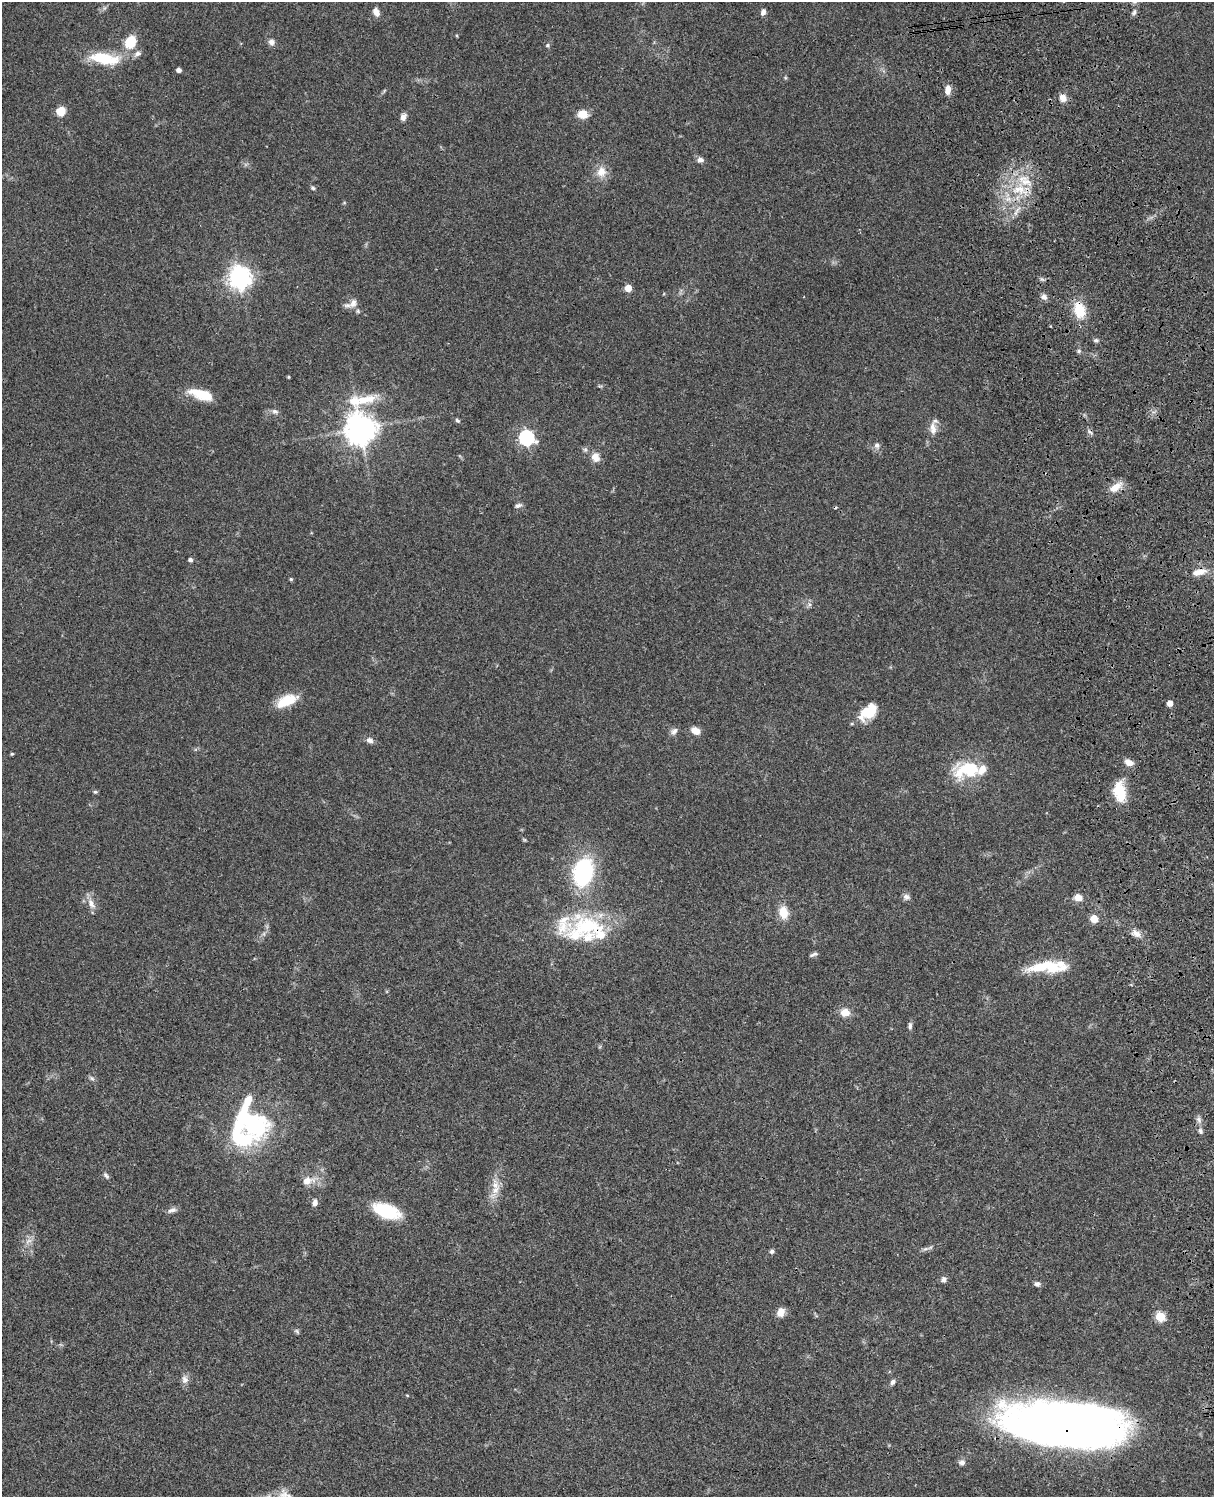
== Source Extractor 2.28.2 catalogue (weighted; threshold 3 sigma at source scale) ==
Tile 6 of 4 x 3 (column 2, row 2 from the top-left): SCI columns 1333-2544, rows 1774-3268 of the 5086 x 4928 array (HDU 1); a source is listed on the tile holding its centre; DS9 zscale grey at full resolution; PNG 1216 x 1499 px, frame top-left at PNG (2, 2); no overlay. Shown black and unused: <1% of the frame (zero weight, under 3 of 4 exposures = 6% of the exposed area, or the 3 px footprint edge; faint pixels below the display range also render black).
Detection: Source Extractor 2.28.2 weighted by HDU 2 'WHT'; one run over the whole footprint, this tile lists its part. Background 0.0782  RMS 0.0058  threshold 0.026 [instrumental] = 3 sigma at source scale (4.5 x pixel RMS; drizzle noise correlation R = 1.50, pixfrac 1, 0.05/0.05 arcsec/px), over >= 5 px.
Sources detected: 105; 3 inside a brighter object's white glare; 2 cosmic-ray / hot-pixel residue — not listed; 11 inside a brighter listed object's ellipse — not listed separately; the other 89 listed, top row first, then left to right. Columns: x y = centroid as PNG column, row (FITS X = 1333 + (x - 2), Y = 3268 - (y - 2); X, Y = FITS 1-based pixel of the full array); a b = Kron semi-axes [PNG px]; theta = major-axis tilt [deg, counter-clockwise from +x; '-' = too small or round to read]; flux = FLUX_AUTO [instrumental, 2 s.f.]
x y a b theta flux
376 12 10 6 -62 3.7
763 12 8 5 68 2
1134 12 8 5 63 1.5
131 42 18 14 62 12
271 42 8 7 - 2.5
548 45 6 5 - 1
105 59 38 13 -9 23
179 70 4 4 - 2.7
948 90 12 7 84 3.7
1063 98 10 8 -50 4.1
60 111 10 9 - 7
582 114 13 10 -4 5.9
403 117 8 6 77 2.7
700 160 8 7 - 2.2
601 172 15 12 74 6.7
313 188 6 5 - 0.99
1019 189 18 13 -6 14
240 277 8 7 - 420
628 288 5 5 - 11
1044 297 8 7 - 2.4
353 303 13 9 63 3.9
1079 310 17 12 -74 15
1096 340 6 5 - 1.2
1079 351 5 5 - 1.2
288 377 3 3 - 0.57
202 395 26 9 -17 16
275 411 9 7 -14 2
457 421 7 5 -39 1.1
932 427 12 9 -88 3.9
360 428 14 10 -90 780
526 438 7 6 - 130
877 445 8 8 - 2.1
585 450 7 5 -69 1.2
595 457 11 9 -66 5.3
1115 487 18 8 34 6.7
518 505 9 5 19 1.6
190 560 4 4 - 1.7
1199 572 19 7 12 6.3
291 579 4 4 - 0.74
809 604 6 4 -71 1.1
287 700 27 12 24 13
1170 703 4 4 - 5.1
869 711 20 13 46 14
852 724 5 3 - 0.57
674 731 10 7 53 2.3
695 731 11 8 -20 4.6
369 740 10 7 -27 2.4
12 754 4 3 - 0.68
1129 763 10 7 -24 4.2
968 770 37 20 10 27
95 792 6 5 - 0.92
1120 792 24 14 -80 16
525 840 6 3 -71 0.64
583 872 27 19 72 60
906 897 9 7 -6 2.2
1078 897 9 7 -16 4.7
91 903 16 8 -61 4.5
783 912 13 10 -79 9.3
1094 919 5 5 - 12
585 927 55 31 20 50
1136 933 14 8 -26 3.9
813 954 10 4 26 1.4
1041 967 42 12 15 17
845 1012 10 8 1 6.2
910 1026 9 5 88 1.5
92 1078 8 5 -28 1.3
1199 1120 11 6 -67 2.1
254 1126 49 36 59 65
1200 1131 8 6 -75 1.6
106 1175 10 5 -48 1.4
308 1181 17 10 13 6.6
495 1190 15 10 46 6.2
315 1202 8 6 84 2.4
172 1210 13 6 18 2.2
386 1211 24 12 -18 32
28 1241 12 6 37 2.8
925 1249 8 4 19 1.4
772 1251 5 5 - 1.3
944 1279 7 6 - 2.2
1037 1284 7 6 - 1.7
780 1312 10 8 66 4.7
1160 1316 5 5 - 28
297 1331 7 4 -46 1
185 1379 11 9 -75 3
893 1382 7 6 - 1.6
407 1395 5 3 - 0.44
1060 1427 102 38 -3 570
962 1462 8 7 - 2.3
284 1496 22 12 14 7.3
Overlapping masked pixels (flux is a lower limit): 4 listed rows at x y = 1019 189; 1079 310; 585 927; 1060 1427
Isophote crosses this tile's border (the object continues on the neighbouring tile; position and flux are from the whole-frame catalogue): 1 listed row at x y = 284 1496